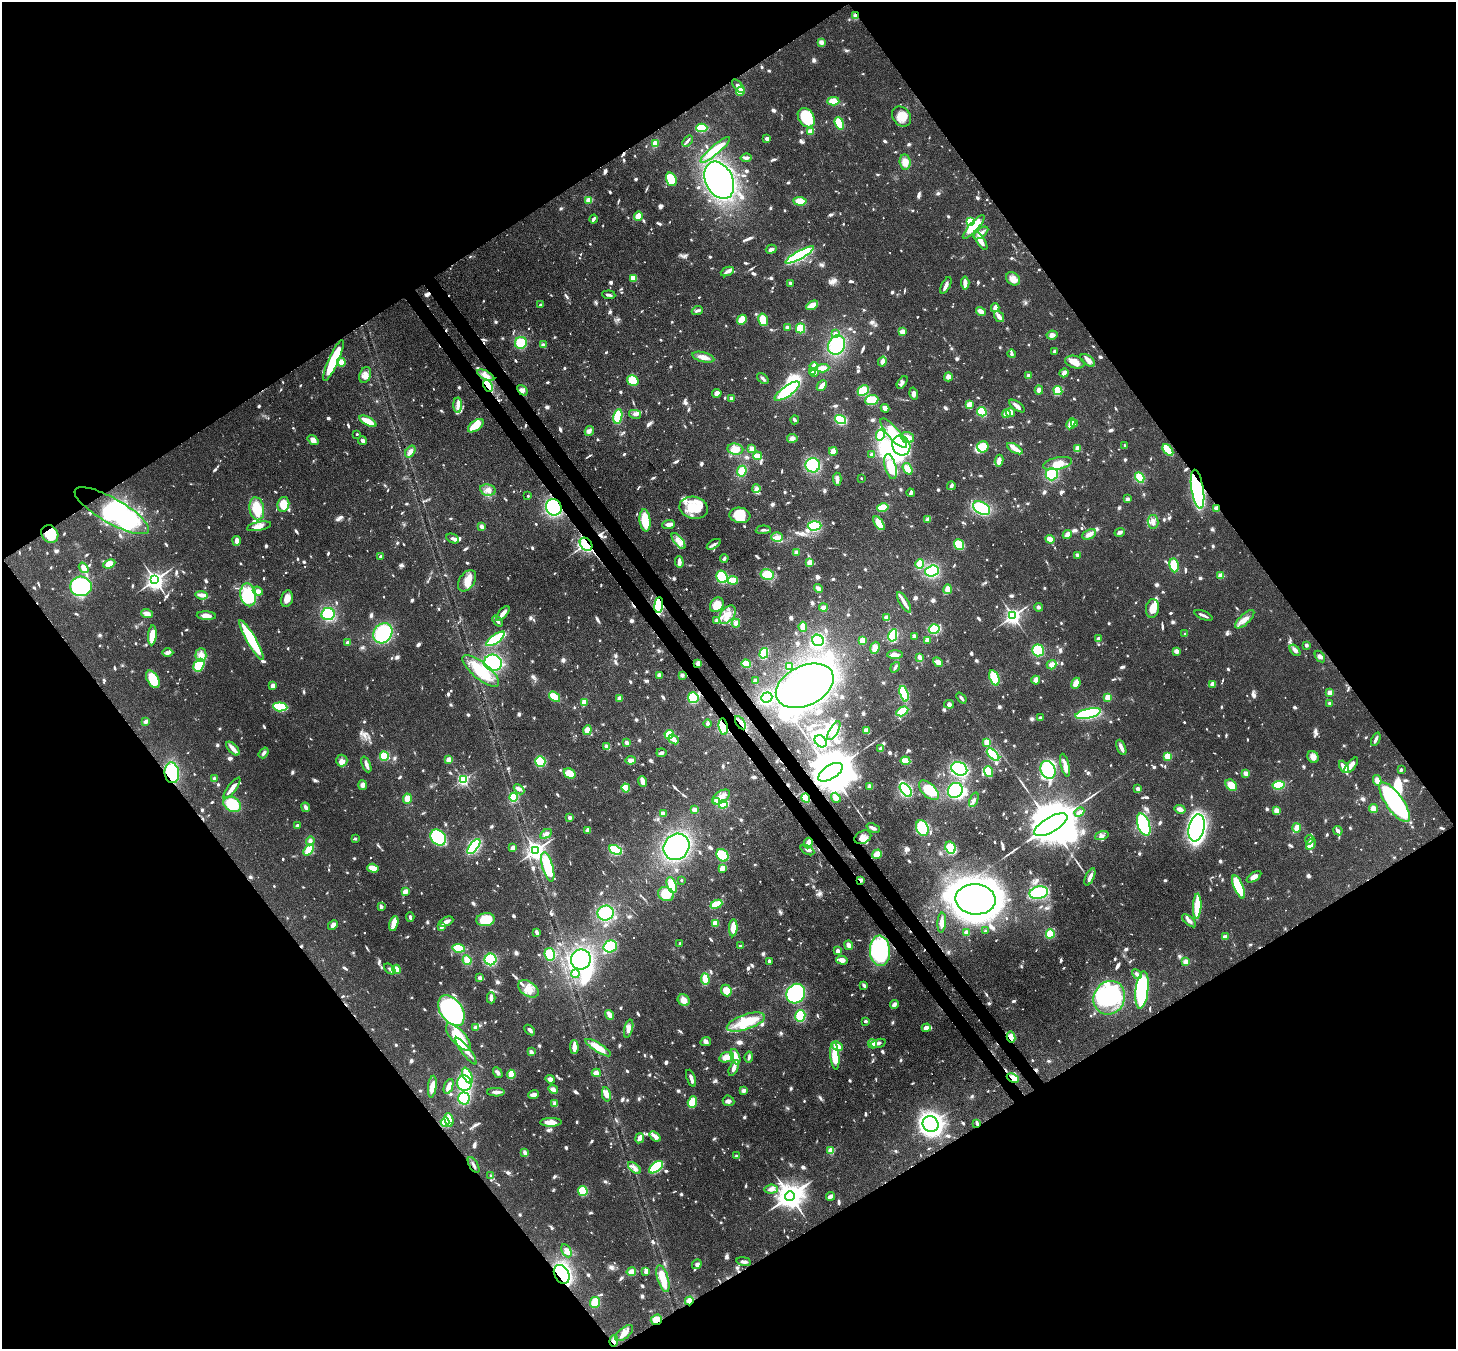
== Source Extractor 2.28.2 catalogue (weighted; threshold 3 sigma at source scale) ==
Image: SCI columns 79-5892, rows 348-5734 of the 5971 x 5942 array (HDU 1 of 3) = the unmasked area's bounding box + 8 px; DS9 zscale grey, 4 x 4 block average (1 PNG px = mean of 4 x 4 image px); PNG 1458 x 1351 px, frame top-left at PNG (2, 2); each listed source drawn as its Kron ellipse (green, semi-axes under 4 px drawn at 4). Shown black and unused: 50% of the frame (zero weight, under 3 of 4 exposures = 7% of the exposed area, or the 3 px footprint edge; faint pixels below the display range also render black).
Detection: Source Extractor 2.28.2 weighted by HDU 2 'WHT'. Background 0.0752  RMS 0.0038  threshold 0.0172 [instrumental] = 3 sigma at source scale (4.5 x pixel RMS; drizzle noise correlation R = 1.50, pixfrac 1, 0.05/0.05 arcsec/px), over >= 5 px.
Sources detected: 1588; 7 too faint to see at this stretch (4 x 4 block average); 32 inside a brighter object's white glare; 12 cosmic-ray / hot-pixel residue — neither listed nor drawn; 18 coinciding with a brighter row at this scale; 98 inside a brighter listed object's ellipse — not listed separately; of the other 1421, all 500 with FLUX_AUTO >= 6.61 (the completeness limit of this list) listed and drawn (921 fainter detections not listed), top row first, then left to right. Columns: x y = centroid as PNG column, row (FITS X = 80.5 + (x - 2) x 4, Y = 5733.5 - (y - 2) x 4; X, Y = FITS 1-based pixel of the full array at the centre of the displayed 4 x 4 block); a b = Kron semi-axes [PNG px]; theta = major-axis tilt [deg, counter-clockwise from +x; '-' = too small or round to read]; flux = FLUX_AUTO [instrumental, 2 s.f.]
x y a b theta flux
855 16 4 3 - 10
821 42 4 3 - 10
738 86 8 3 -49 14
740 91 4 3 - 32
833 101 6 4 -3 27
901 116 11 8 -48 31
806 118 10 7 -54 140
839 123 6 4 -69 58
702 128 5 4 - 60
810 131 4 3 - 15
767 139 3 3 - 11
687 141 6 2 49 7.1
655 144 3 3 - 32
715 150 19 4 40 71
746 158 5 3 - 6.8
905 162 7 5 -82 25
671 179 7 5 -69 84
719 180 20 13 -64 460
589 200 4 3 - 22
800 201 6 4 -4 29
638 216 5 4 - 25
593 219 4 2 - 7.3
970 222 4 3 - 51
974 227 15 4 48 63
981 233 9 3 38 17
981 241 10 3 -58 29
771 249 5 3 - 8.5
800 255 16 4 29 180
727 271 7 3 23 11
633 278 3 3 - 35
1013 279 7 6 - 20
790 283 3 2 - 7.3
965 283 6 3 -85 15
946 285 9 3 63 11
609 295 7 2 -7 6.8
540 305 2 2 - 15
812 305 6 3 32 32
995 308 4 2 - 22
697 311 6 2 20 7.5
981 311 5 3 - 20
999 316 6 3 -53 17
742 320 5 4 - 40
763 320 6 4 -77 41
788 327 3 3 - 7.4
801 328 5 4 - 63
902 332 4 3 - 16
835 334 4 3 - 9
1052 335 5 4 - 12
521 343 6 6 - 63
543 345 3 3 - 6.6
836 345 10 8 64 140
1055 352 2 2 - 11
1011 354 4 3 - 6.8
703 357 11 5 -14 19
334 360 22 5 66 130
1088 360 8 4 -38 13
341 362 4 3 - 29
882 362 5 3 - 14
1075 362 10 6 -15 30
814 366 4 2 - 28
822 368 7 3 4 21
812 371 3 3 - 9.8
815 372 4 3 - 13
1064 373 5 3 - 12
365 375 8 5 70 16
486 375 9 4 -27 14
1029 376 2 2 - 52
948 377 4 4 - 12
763 379 7 3 -40 6.6
633 380 6 5 - 40
902 382 7 3 55 7.5
488 386 6 2 -61 75
822 386 6 2 48 27
522 390 6 4 -48 10
1039 390 4 4 - 7.7
1058 390 5 4 - 56
787 391 15 5 35 150
863 391 6 5 - 54
717 393 4 4 - 11
914 394 6 4 -74 11
731 399 3 3 - 9.1
872 400 6 5 - 56
458 405 7 3 -90 14
969 405 4 2 - 35
1017 406 9 3 -36 12
885 408 4 3 - 13
982 412 5 3 - 76
1010 413 4 3 - 18
635 414 6 4 -13 9.4
1006 414 4 3 - 29
618 416 7 4 81 63
841 419 6 4 -19 120
795 420 4 2 - 7.8
368 421 9 2 -29 72
1071 424 6 2 63 36
1075 424 4 3 - 6.7
476 426 9 5 37 39
589 431 5 3 - 9.2
894 433 19 6 -49 64
357 434 2 2 - 8.3
880 435 5 4 - 37
907 437 7 5 -21 21
792 438 5 4 - 10
313 440 6 4 -38 17
362 440 4 3 - 10
901 446 10 8 -61 180
1125 446 2 2 - 20
983 447 6 5 - 42
735 449 8 5 -7 31
752 449 2 2 - 85
1015 449 9 4 -30 15
1077 449 4 3 - 16
1168 450 7 3 -50 78
833 451 4 2 - 35
410 452 6 4 56 12
872 455 3 2 - 11
757 456 4 3 - 24
999 461 6 3 82 15
1057 463 15 6 12 33
813 465 7 7 - 140
890 467 13 5 -76 56
908 469 6 4 -55 23
742 471 5 4 - 28
1052 474 6 6 - 97
861 478 2 2 - 7.8
1140 478 5 4 - 46
837 479 6 3 -86 11
951 486 4 2 - 11
756 489 4 4 - 10
1197 489 19 6 -81 370
488 490 8 5 -11 14
911 493 4 2 - 11
528 496 2 2 - 9.6
1127 499 3 2 - 8
283 504 7 6 - 42
554 507 8 7 - 220
883 507 6 3 13 57
694 508 14 11 -11 79
982 508 9 6 -30 160
1217 508 3 3 - 7.4
257 509 11 7 -79 67
112 511 42 12 -30 450
740 515 10 7 -9 47
928 519 4 2 - 14
645 520 11 5 -83 61
1153 522 7 5 -80 13
879 523 8 4 -55 42
669 524 6 3 5 15
259 526 12 4 10 17
814 526 7 4 4 100
482 527 3 2 - 12
763 530 7 2 3 6.8
1120 532 5 3 - 7.5
50 534 9 8 - 62
1067 534 4 3 - 15
1089 534 7 4 24 12
777 537 6 4 -1 16
453 538 7 3 -25 9.4
1050 539 4 3 - 17
237 541 5 3 - 17
679 541 9 4 -52 19
586 544 7 5 -50 150
714 544 8 3 32 6.9
959 545 6 4 -53 74
796 552 4 3 - 7.1
1077 555 3 3 - 9.3
381 556 2 2 - 8.9
724 558 4 2 - 7.2
679 562 6 2 -87 22
810 563 4 3 - 19
109 564 6 3 24 28
920 564 5 3 - 65
1174 565 7 4 -81 60
84 568 6 4 -55 20
932 571 7 5 21 120
767 575 7 5 -13 75
1221 575 3 2 - 21
722 577 6 5 - 100
155 580 3 3 - 1500
733 580 5 3 - 51
467 581 12 7 56 40
81 586 11 10 - 390
818 588 5 3 - 12
948 589 5 3 - 37
258 591 5 3 - 13
202 595 6 3 -6 20
248 595 11 8 -79 130
287 598 8 6 77 21
904 602 12 2 -59 22
659 605 8 4 84 210
717 605 8 6 52 40
823 607 4 3 - 15
1039 607 4 3 - 7.2
1152 608 9 6 81 27
503 613 9 3 50 16
147 614 6 4 -20 15
328 614 7 6 - 120
727 615 10 6 51 29
1204 615 9 2 -23 8.2
206 616 9 4 -4 18
1013 616 3 3 - 1200
887 618 3 3 - 16
1245 619 12 5 43 19
498 621 6 3 -51 7.3
717 621 4 3 - 12
736 623 4 4 - 14
803 627 5 3 - 42
934 629 5 4 - 80
383 633 11 9 55 160
1185 634 2 2 - 16
152 635 10 3 85 45
893 635 6 3 78 99
914 636 2 2 - 16
495 639 11 3 35 160
1098 639 3 3 - 10
251 640 23 4 -60 140
818 640 6 5 - 140
862 640 3 3 - 27
927 640 3 2 - 21
348 642 3 3 - 6.6
1306 645 3 2 - 7.7
875 648 6 4 71 20
1038 650 6 5 - 77
1295 650 7 3 -51 8.3
1176 651 4 3 - 13
168 652 6 3 0 8.9
764 653 5 3 - 110
201 655 7 5 88 18
895 655 8 3 1 29
919 657 4 3 - 17
1320 657 6 4 -54 6.9
938 662 5 4 - 16
493 663 9 8 - 200
698 663 3 3 - 15
746 664 5 3 - 59
199 665 7 5 60 99
1052 665 5 4 - 13
790 666 4 4 - 30
895 667 6 2 55 7.1
481 671 23 8 -40 90
659 675 3 3 - 12
682 675 3 3 - 7.1
994 678 8 4 -69 62
153 679 9 5 -59 58
1036 680 4 3 - 19
755 681 3 2 - 16
1076 683 6 3 67 30
1213 684 4 3 - 20
273 686 3 3 - 15
805 686 31 20 26 520
1330 693 3 3 - 15
904 694 8 4 -72 130
554 697 6 4 -38 33
767 697 5 5 - 120
1108 697 3 3 - 26
619 698 4 3 - 9.4
693 698 5 5 - 100
961 698 6 2 -51 7.6
584 702 4 2 - 29
1330 703 3 2 - 9.1
949 704 5 3 - 9.1
280 707 7 4 -5 110
902 711 6 4 29 67
1088 714 13 5 13 200
1040 718 3 2 - 7.2
146 722 4 3 - 8.1
708 723 4 3 - 6.8
740 723 7 3 -57 10
723 727 8 4 -81 94
587 730 5 4 - 21
834 731 11 4 59 22
867 731 4 3 - 20
669 734 4 4 - 43
674 739 6 2 -39 28
1376 739 7 2 65 11
821 741 7 5 -45 100
987 742 3 2 - 33
627 743 3 3 - 12
607 747 3 3 - 25
1121 747 8 3 -66 16
233 749 8 3 -48 18
881 749 4 3 - 7.3
264 753 6 3 52 7.3
661 753 5 2 - 7.3
993 754 7 4 -45 98
384 756 4 4 - 53
1168 756 4 4 - 30
1313 757 6 5 - 17
449 760 3 3 - 21
631 760 5 3 - 12
342 761 6 5 - 12
540 761 5 5 - 70
905 761 5 3 - 41
366 764 8 2 -67 12
1065 765 12 3 -76 18
1351 765 9 3 51 21
1344 767 7 3 -64 26
959 769 8 6 -27 230
1048 770 9 7 -65 180
1401 770 3 2 - 7.2
830 772 14 6 32 21000
988 772 5 4 - 38
172 773 10 7 -83 140
570 773 6 5 - 33
1246 773 4 3 - 10
214 779 3 3 - 7.5
463 780 2 2 - 420
1377 780 5 4 - 13
643 781 5 3 - 24
362 785 5 4 - 9.9
1231 785 6 5 - 34
1279 785 6 4 6 68
870 787 3 3 - 11
232 788 13 3 54 26
626 788 4 4 - 33
519 789 6 4 -43 8.4
1138 789 4 3 - 7.6
906 790 8 4 -50 160
929 790 12 6 -44 66
955 790 8 7 - 140
513 797 4 4 - 60
721 797 10 5 34 23
806 798 5 3 - 64
836 798 5 4 - 16
407 799 5 4 - 23
974 800 8 3 67 6.9
716 801 2 2 - 53
1395 802 23 8 -55 410
232 804 9 7 -33 90
723 804 4 3 - 61
306 807 5 3 - 9.2
1374 808 5 4 - 19
695 809 4 3 - 9.5
1180 809 5 3 - 14
1277 811 4 3 - 22
1079 812 5 3 - 6.8
663 813 4 3 - 9
570 818 2 2 - 32
1144 824 11 6 -71 360
297 825 3 2 - 6.8
1051 825 19 7 31 30000
873 828 7 3 -24 9.1
922 828 8 6 -65 110
1196 828 14 7 78 910
1297 828 4 3 - 17
588 830 3 3 - 12
1338 831 5 3 - 7.7
546 834 6 4 29 8.2
1102 836 7 3 18 7.5
438 837 9 7 -45 170
863 837 9 6 27 14
355 839 2 2 - 13
1309 840 5 3 - 6.7
310 841 4 4 - 7.3
808 843 5 2 - 31
1311 844 6 3 59 7
474 846 9 4 52 160
676 847 14 12 49 400
950 847 6 5 - 36
513 848 4 4 - 8.7
309 850 6 4 51 40
536 850 3 3 - 1400
615 850 7 3 -24 92
807 850 7 4 -27 7.4
877 854 5 3 - 25
722 855 7 5 -50 78
548 867 15 5 -74 140
373 868 6 3 -17 39
723 868 4 2 - 33
1090 877 9 3 65 14
1254 877 8 4 34 16
681 880 2 2 - 10
860 880 3 3 - 8.4
672 885 8 4 -71 52
1239 887 12 4 -67 150
406 891 3 2 - 24
1039 893 9 6 14 130
666 894 8 6 -30 63
975 899 20 15 -5 2500
716 904 6 3 23 79
381 906 3 3 - 7.2
1197 906 13 3 87 100
606 913 8 7 - 130
410 917 5 2 - 8.3
485 920 9 6 7 73
1189 921 8 3 -40 8.6
446 922 7 4 24 14
715 923 4 4 - 18
942 923 10 3 85 15
394 924 8 3 75 42
333 925 5 4 - 14
442 927 4 3 - 8.1
733 928 8 3 87 48
985 931 2 2 - 13
537 932 4 2 - 9.4
967 933 3 3 - 15
1050 934 4 3 - 56
1225 937 3 2 - 23
680 943 2 2 - 9.9
849 945 5 3 - 13
610 946 7 6 - 100
740 946 2 2 - 7.3
458 948 6 3 -8 53
838 951 4 3 - 8.7
880 951 15 10 -86 330
550 954 6 5 - 65
490 959 6 6 - 100
581 959 10 10 - 270
467 960 5 4 - 28
842 960 6 3 -16 17
769 961 2 2 - 7.6
1186 962 3 2 - 30
390 969 6 2 -45 6.7
397 969 4 3 - 20
576 974 4 4 - 10
1137 974 5 3 - 7.3
480 978 4 3 - 8.9
705 979 6 3 -85 48
864 986 4 2 - 11
528 989 11 7 -34 28
1142 990 19 6 84 280
726 991 6 5 - 50
796 994 10 9 - 190
491 998 5 2 - 15
1109 998 17 15 60 390
684 1000 6 5 - 21
894 1004 4 3 - 11
451 1011 17 11 -55 580
610 1015 5 2 - 22
800 1016 6 5 - 91
865 1021 2 2 - 9.1
746 1022 20 7 18 67
475 1028 2 2 - 12
926 1028 4 3 - 15
629 1029 9 4 75 16
530 1030 6 3 -44 7.3
458 1037 17 7 -48 120
1011 1037 5 4 - 38
706 1042 5 4 - 8.9
878 1043 8 3 15 7.2
872 1044 4 4 - 27
837 1046 6 3 -26 26
574 1047 7 3 -89 25
598 1048 15 4 -32 45
466 1051 16 3 -53 20
531 1052 4 3 - 8.3
835 1056 14 4 -85 66
726 1057 7 5 18 25
735 1057 8 3 -68 29
749 1057 5 2 - 6.9
734 1068 8 4 66 13
498 1073 6 3 -59 7.2
596 1073 4 2 - 20
511 1074 4 3 - 45
468 1075 8 3 -66 97
691 1078 9 2 -68 10
1013 1078 6 3 -23 33
550 1079 5 4 - 12
464 1083 8 7 - 160
449 1086 8 3 68 22
432 1087 11 4 82 24
553 1089 5 4 - 11
744 1090 4 3 - 8.6
496 1092 9 3 -1 8.9
606 1094 7 4 -79 15
534 1095 5 3 - 15
464 1099 6 5 - 120
728 1101 6 5 - 8.2
692 1102 6 4 72 42
555 1104 3 2 - 19
449 1120 7 3 -76 35
445 1122 4 3 - 43
551 1122 11 3 1 28
977 1123 3 2 - 8.3
931 1124 8 7 - 1100
655 1136 6 3 -39 20
640 1138 5 4 - 13
831 1151 2 2 - 120
525 1153 3 2 - 12
737 1156 3 3 - 6.6
474 1165 9 2 -60 7.3
656 1167 8 4 39 120
634 1168 8 3 -39 9.5
491 1176 2 2 - 7.5
771 1189 7 4 5 12
583 1191 5 4 - 62
790 1196 5 4 - 4200
830 1196 4 2 - 15
566 1251 7 4 -63 15
744 1261 7 2 -8 8
697 1264 5 4 - 10
631 1272 5 3 - 20
646 1272 4 3 - 9.2
562 1274 10 7 -60 310
663 1278 14 5 -74 47
689 1301 4 3 - 15
595 1302 5 5 - 41
656 1320 6 5 - 23
624 1333 11 5 39 19
614 1341 6 4 86 15
Overlapping masked pixels (flux is a lower limit): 24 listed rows (the first 20) at x y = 855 16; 334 360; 488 386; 522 390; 1197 489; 554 507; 1217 508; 50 534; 586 544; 659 605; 740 723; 723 727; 830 772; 172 773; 806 798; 860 880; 1011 1037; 1013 1078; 977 1123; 474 1165